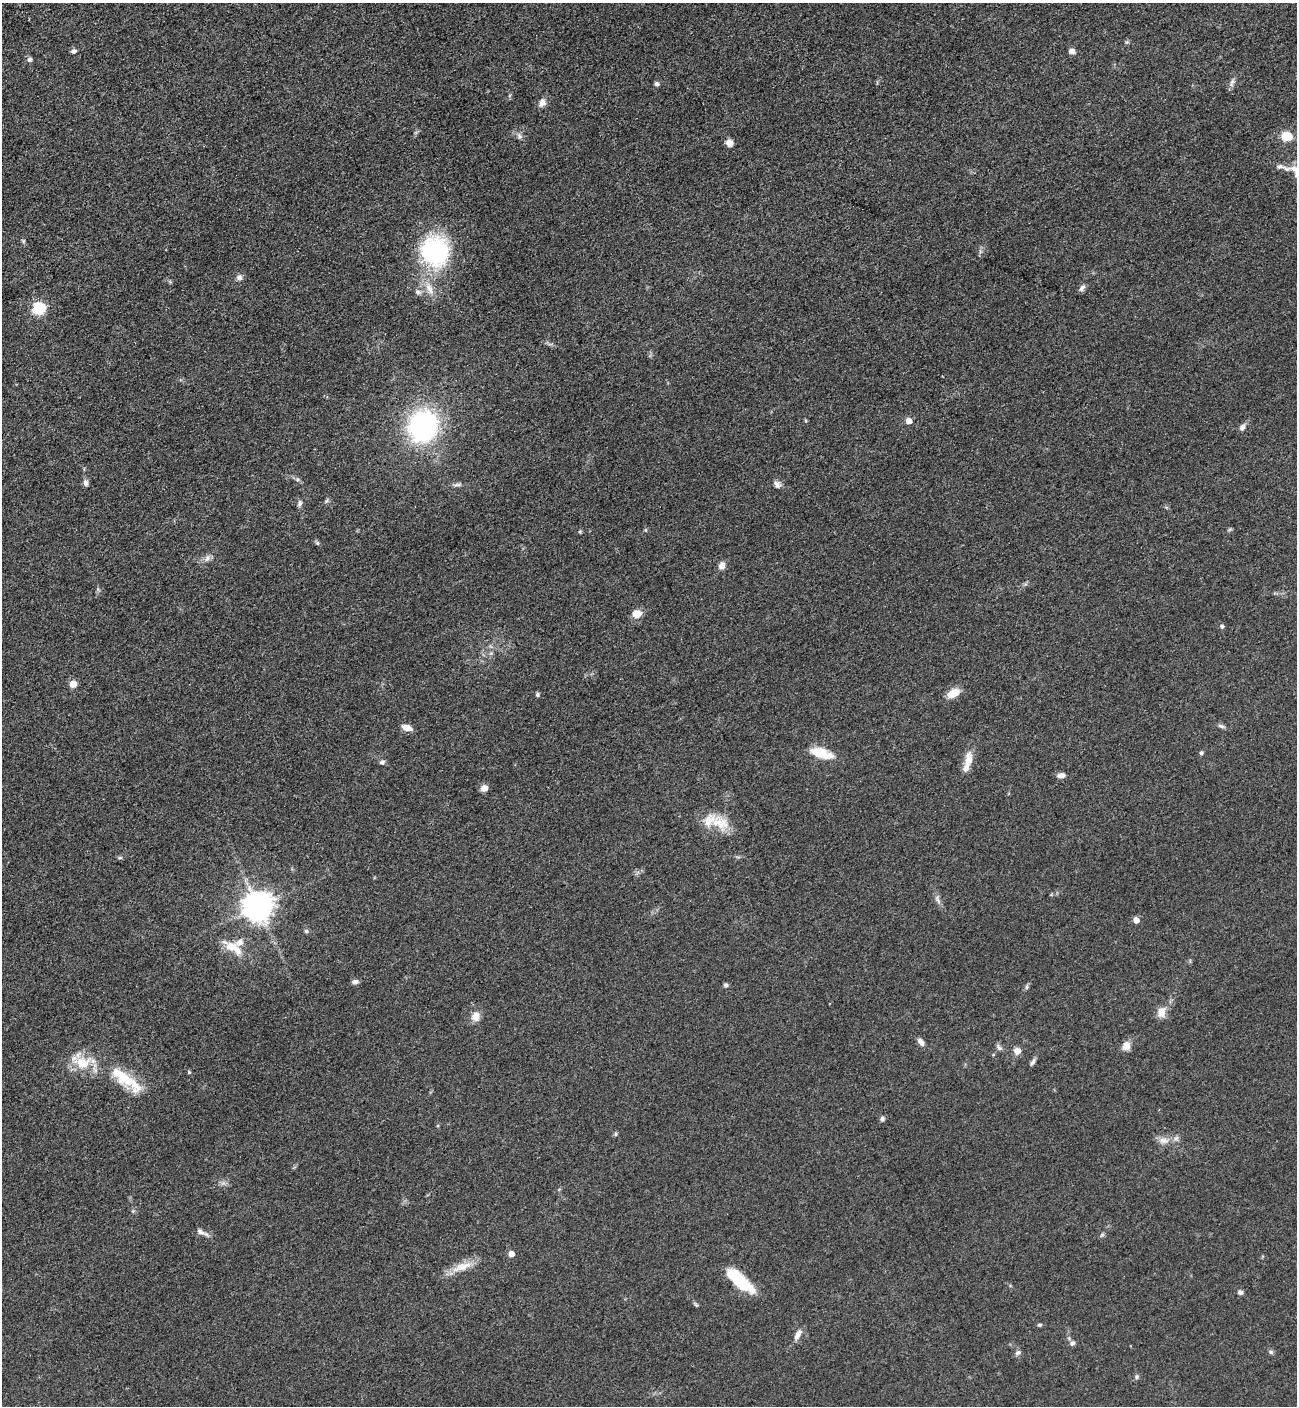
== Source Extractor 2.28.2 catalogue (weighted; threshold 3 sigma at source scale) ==
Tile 11 of 4 x 4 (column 3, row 3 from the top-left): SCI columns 2887-4181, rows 1470-2873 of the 5664 x 5700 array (HDU 1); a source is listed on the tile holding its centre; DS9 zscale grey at full resolution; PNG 1299 x 1408 px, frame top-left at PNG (2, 3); no overlay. Nothing masked; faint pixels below the display range render black.
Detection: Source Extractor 2.28.2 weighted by HDU 2 'WHT'; one run over the whole footprint, this tile lists its part. Background 0.0508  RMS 0.006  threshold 0.027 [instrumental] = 3 sigma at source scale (4.5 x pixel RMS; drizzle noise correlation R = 1.50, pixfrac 1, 0.05/0.05 arcsec/px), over >= 5 px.
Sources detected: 85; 7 inside a brighter listed object's ellipse — not listed separately; the other 78 listed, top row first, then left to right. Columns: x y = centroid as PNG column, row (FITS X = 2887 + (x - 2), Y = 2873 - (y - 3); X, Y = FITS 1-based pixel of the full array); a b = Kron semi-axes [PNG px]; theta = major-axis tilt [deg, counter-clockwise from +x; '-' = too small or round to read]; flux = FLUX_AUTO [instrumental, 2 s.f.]
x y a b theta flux
74 51 8 6 16 1.5
1072 51 7 6 - 2.8
29 60 7 7 - 1.5
1232 83 13 5 71 2.1
657 84 5 4 - 1.9
542 103 10 7 67 3.5
520 136 8 5 -62 1.7
1286 136 12 9 -1 10
729 143 8 7 - 4.1
1280 167 11 7 -2 2.9
1294 168 10 8 -11 4
23 241 6 4 72 0.74
435 251 26 24 -58 80
239 277 7 6 - 2.3
1082 288 10 6 52 1.9
429 289 18 8 -61 6.1
417 292 7 5 -21 1.4
39 308 6 6 - 67
909 421 5 5 - 4.8
423 426 31 27 65 95
1242 427 9 6 58 2.5
86 483 9 6 -77 2
777 484 10 8 -52 2.5
458 485 13 4 7 1.7
326 501 6 4 70 0.95
300 503 8 6 69 1.7
317 543 6 5 - 0.96
207 558 9 6 72 2.2
722 565 9 7 69 3.5
637 614 10 8 22 6
1222 626 5 4 - 1.4
73 684 8 7 - 4.4
953 693 14 8 29 8.5
537 694 6 5 - 0.97
1221 726 10 5 -19 1.5
407 728 10 6 -16 5.5
821 753 26 10 -17 15
1201 753 5 4 - 1.1
968 759 24 10 79 7.1
382 762 7 5 18 1.3
1061 775 9 6 10 2.7
484 788 8 7 - 3.4
720 823 29 18 -25 15
120 858 6 4 -17 0.75
938 900 14 4 -69 2.2
258 907 9 9 - 870
1136 920 5 5 - 4.6
306 931 6 5 - 0.99
232 947 19 13 -13 9.5
355 982 9 5 8 1.8
726 985 6 5 - 1.2
1027 987 6 4 88 0.98
1161 1012 14 10 80 5.2
475 1016 11 9 82 5
921 1042 9 6 -53 2.9
1126 1046 10 9 - 4.8
999 1047 10 6 -45 1.7
1017 1051 9 8 - 3.7
1033 1062 10 5 57 1.6
83 1063 17 15 8 15
189 1072 5 4 - 0.76
126 1079 28 21 -35 16
882 1119 7 6 - 1.3
616 1134 6 4 89 0.76
1163 1140 14 8 -7 4.2
200 1232 11 7 -31 2.6
1102 1235 7 5 32 1
511 1254 5 5 - 5.2
462 1267 33 10 21 9.7
741 1283 38 12 -37 21
1240 1292 7 6 - 1.6
696 1305 6 4 -44 0.87
1039 1325 6 4 11 0.77
798 1334 16 7 59 3.4
1072 1343 8 6 48 1.5
1018 1352 8 6 36 1.5
1271 1352 6 5 - 1.1
1137 1377 6 6 - 1.2